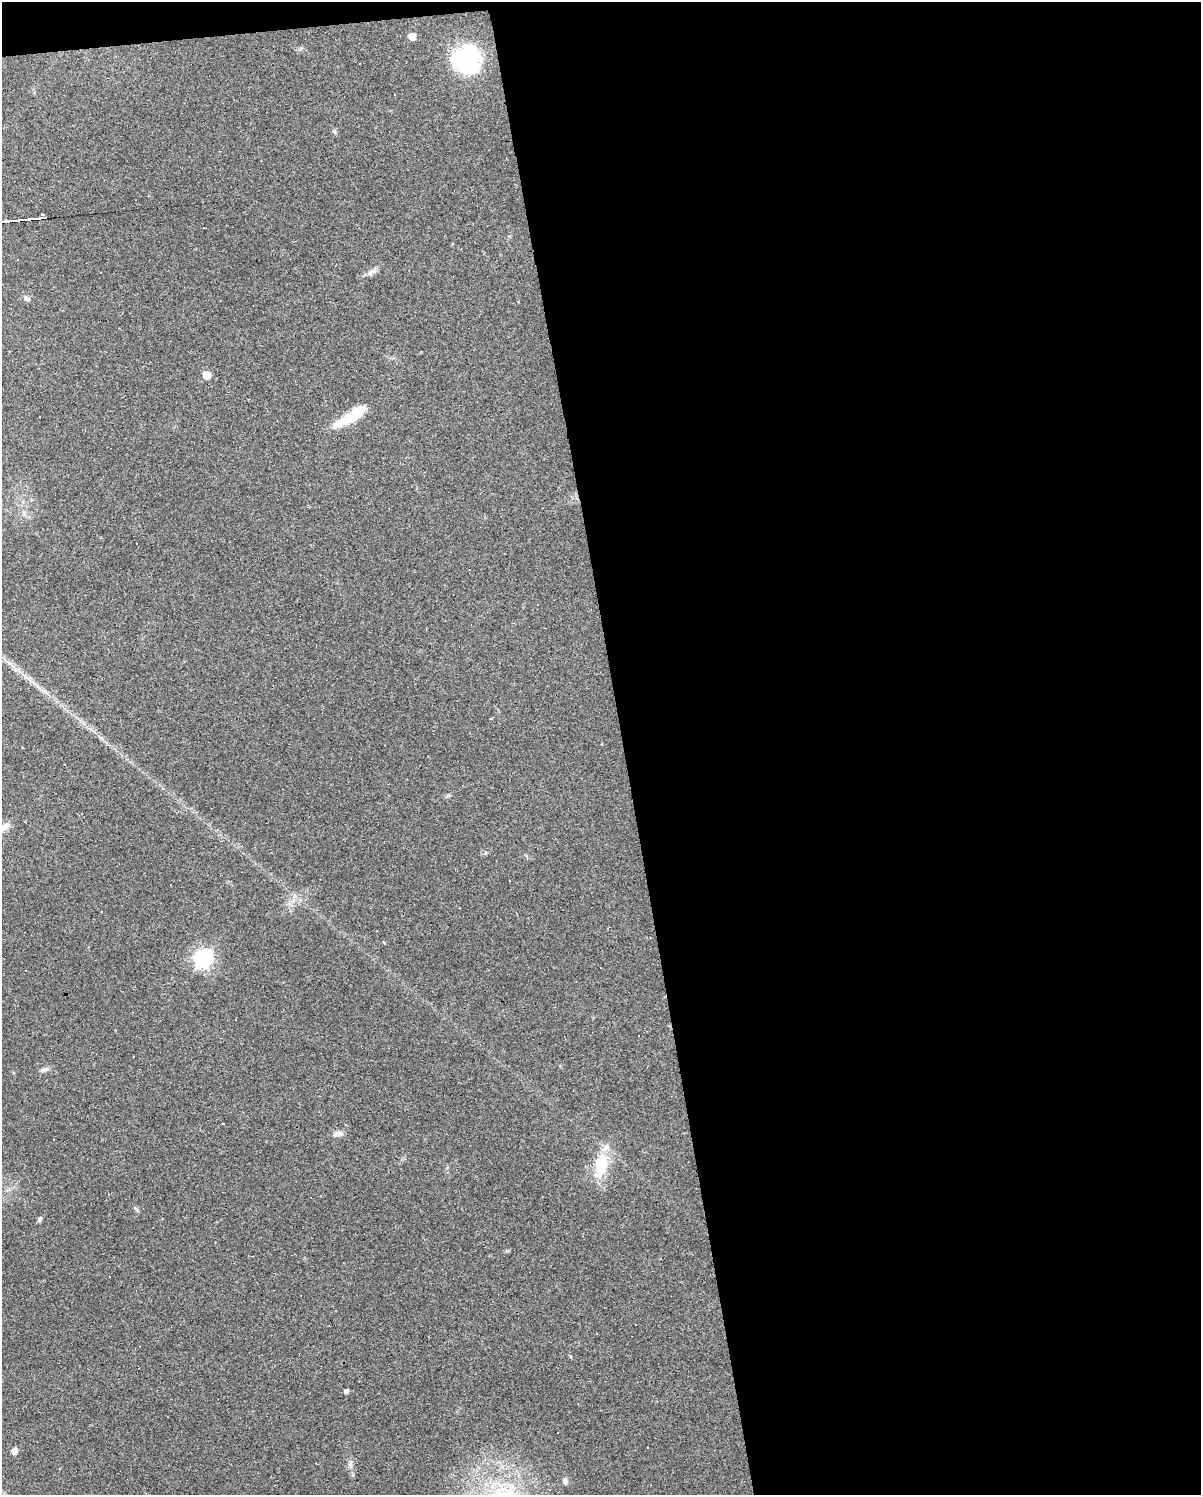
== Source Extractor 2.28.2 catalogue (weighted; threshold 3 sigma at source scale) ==
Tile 4 of 4 x 3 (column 4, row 1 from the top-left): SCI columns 3597-4795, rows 3007-4499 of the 4795 x 4562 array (HDU 1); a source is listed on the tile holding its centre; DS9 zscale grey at full resolution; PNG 1203 x 1497 px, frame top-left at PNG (2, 2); no overlay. Shown black and unused: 49% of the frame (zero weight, under 3 of 4 exposures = <1% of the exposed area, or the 3 px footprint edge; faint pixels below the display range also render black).
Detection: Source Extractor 2.28.2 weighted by HDU 2 'WHT'; one run over the whole footprint, this tile lists its part. Background 0.0683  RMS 0.0045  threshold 0.0204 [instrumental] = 3 sigma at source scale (4.5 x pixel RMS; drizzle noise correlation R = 1.50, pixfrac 1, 0.0396/0.0396 arcsec/px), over >= 5 px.
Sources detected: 50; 1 inside a brighter object's white glare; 20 cosmic-ray / hot-pixel residue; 1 long thin detection or spike segment (spike, bleed or trail) — not listed; the other 28 listed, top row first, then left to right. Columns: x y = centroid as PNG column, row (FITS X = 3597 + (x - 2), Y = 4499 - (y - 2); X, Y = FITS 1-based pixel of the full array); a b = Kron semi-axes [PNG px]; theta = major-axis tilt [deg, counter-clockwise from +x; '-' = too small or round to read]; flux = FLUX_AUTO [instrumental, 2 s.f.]
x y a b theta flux
412 36 5 5 - 6.7
467 59 21 20 - 55
359 64 3 2 - 0.32
395 95 3 2 - 0.55
335 131 7 5 -70 0.8
17 260 3 2 - 0.58
372 272 14 7 26 2.3
26 298 9 6 -33 1.2
9 352 3 3 - 1.1
206 375 5 5 - 9.2
348 419 43 10 26 13
409 441 4 2 - 0.29
137 544 3 2 - 0.51
469 570 3 2 - 0.44
491 718 3 3 - 1.1
448 795 7 4 1 0.73
203 959 8 7 - 140
43 1070 12 5 16 1.4
223 1123 3 2 - 0.51
338 1134 12 6 3 2.2
601 1165 33 16 77 16
40 1219 7 5 86 0.88
109 1276 2 2 - 0.28
346 1391 5 4 - 1.3
647 1448 3 3 - 1.5
14 1451 7 6 - 2.1
350 1465 8 6 -88 1.5
565 1481 8 6 -81 1.3
Unlisted compact peaks at least as high as the median listed source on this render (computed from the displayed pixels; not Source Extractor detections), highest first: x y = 135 1208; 507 1251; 485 853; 571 1357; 289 904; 526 856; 101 738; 384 942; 35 684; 452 244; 352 1475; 421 352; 602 744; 518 302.